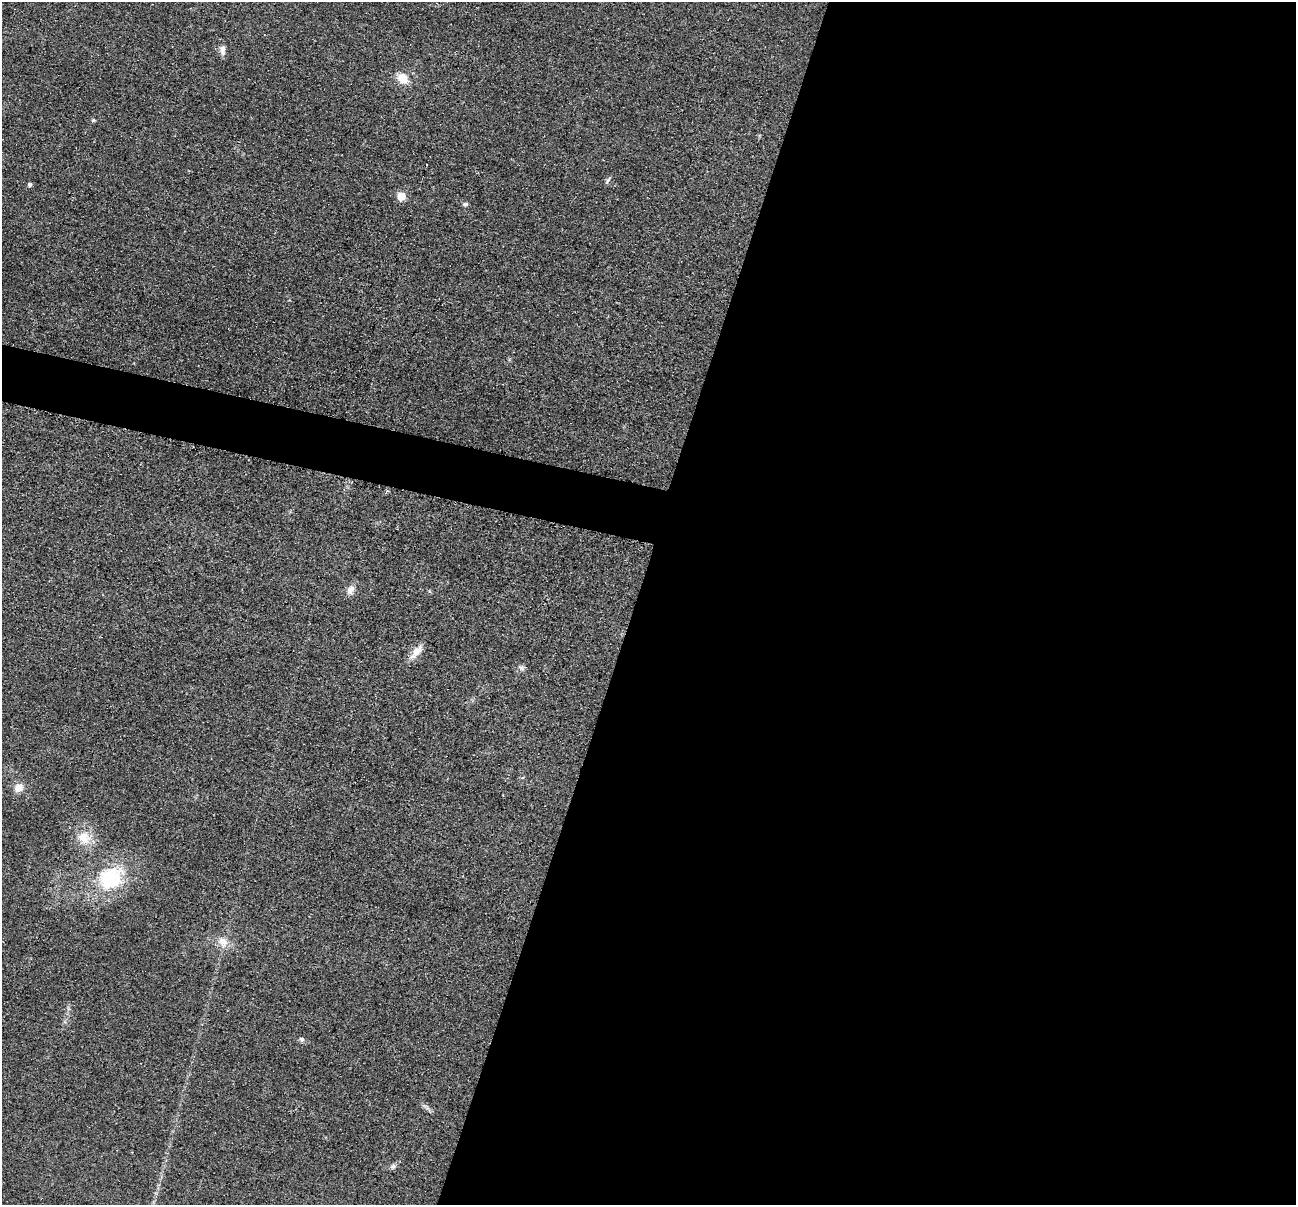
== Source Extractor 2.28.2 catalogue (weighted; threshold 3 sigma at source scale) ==
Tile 12 of 4 x 4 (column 4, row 3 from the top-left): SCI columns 3890-5183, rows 1462-2664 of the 5193 x 5209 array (HDU 1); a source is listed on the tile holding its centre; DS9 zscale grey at full resolution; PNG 1298 x 1207 px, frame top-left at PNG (2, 2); no overlay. Shown black and unused: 54% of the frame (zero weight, under 2 of 3 exposures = <1% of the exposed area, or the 3 px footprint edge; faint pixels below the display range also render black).
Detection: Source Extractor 2.28.2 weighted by HDU 2 'WHT'; one run over the whole footprint, this tile lists its part. Background 0.0456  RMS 0.0085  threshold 0.0382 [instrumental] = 3 sigma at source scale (4.5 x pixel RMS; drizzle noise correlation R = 1.50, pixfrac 1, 0.05/0.05 arcsec/px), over >= 5 px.
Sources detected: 19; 1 cosmic-ray / hot-pixel residue — not listed; the other 18 listed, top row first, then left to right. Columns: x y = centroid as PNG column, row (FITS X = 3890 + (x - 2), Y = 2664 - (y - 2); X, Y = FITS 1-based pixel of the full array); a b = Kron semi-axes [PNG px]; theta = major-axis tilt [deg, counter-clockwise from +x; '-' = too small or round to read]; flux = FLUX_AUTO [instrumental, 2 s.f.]
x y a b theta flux
222 50 14 6 89 4.9
402 78 13 10 -40 13
93 120 6 5 - 1.2
608 180 10 4 51 1.8
30 184 5 4 - 2.1
401 196 5 5 - 22
465 204 6 5 - 2.1
351 590 14 9 63 5.8
429 591 6 4 -71 0.95
417 652 21 9 52 8.9
521 668 8 7 - 2.6
18 788 12 10 48 7.6
84 838 20 18 -21 16
111 879 28 24 41 62
223 942 16 12 -53 9.4
301 1039 7 6 - 2
428 1109 11 5 -54 2.6
393 1166 8 7 - 2.3